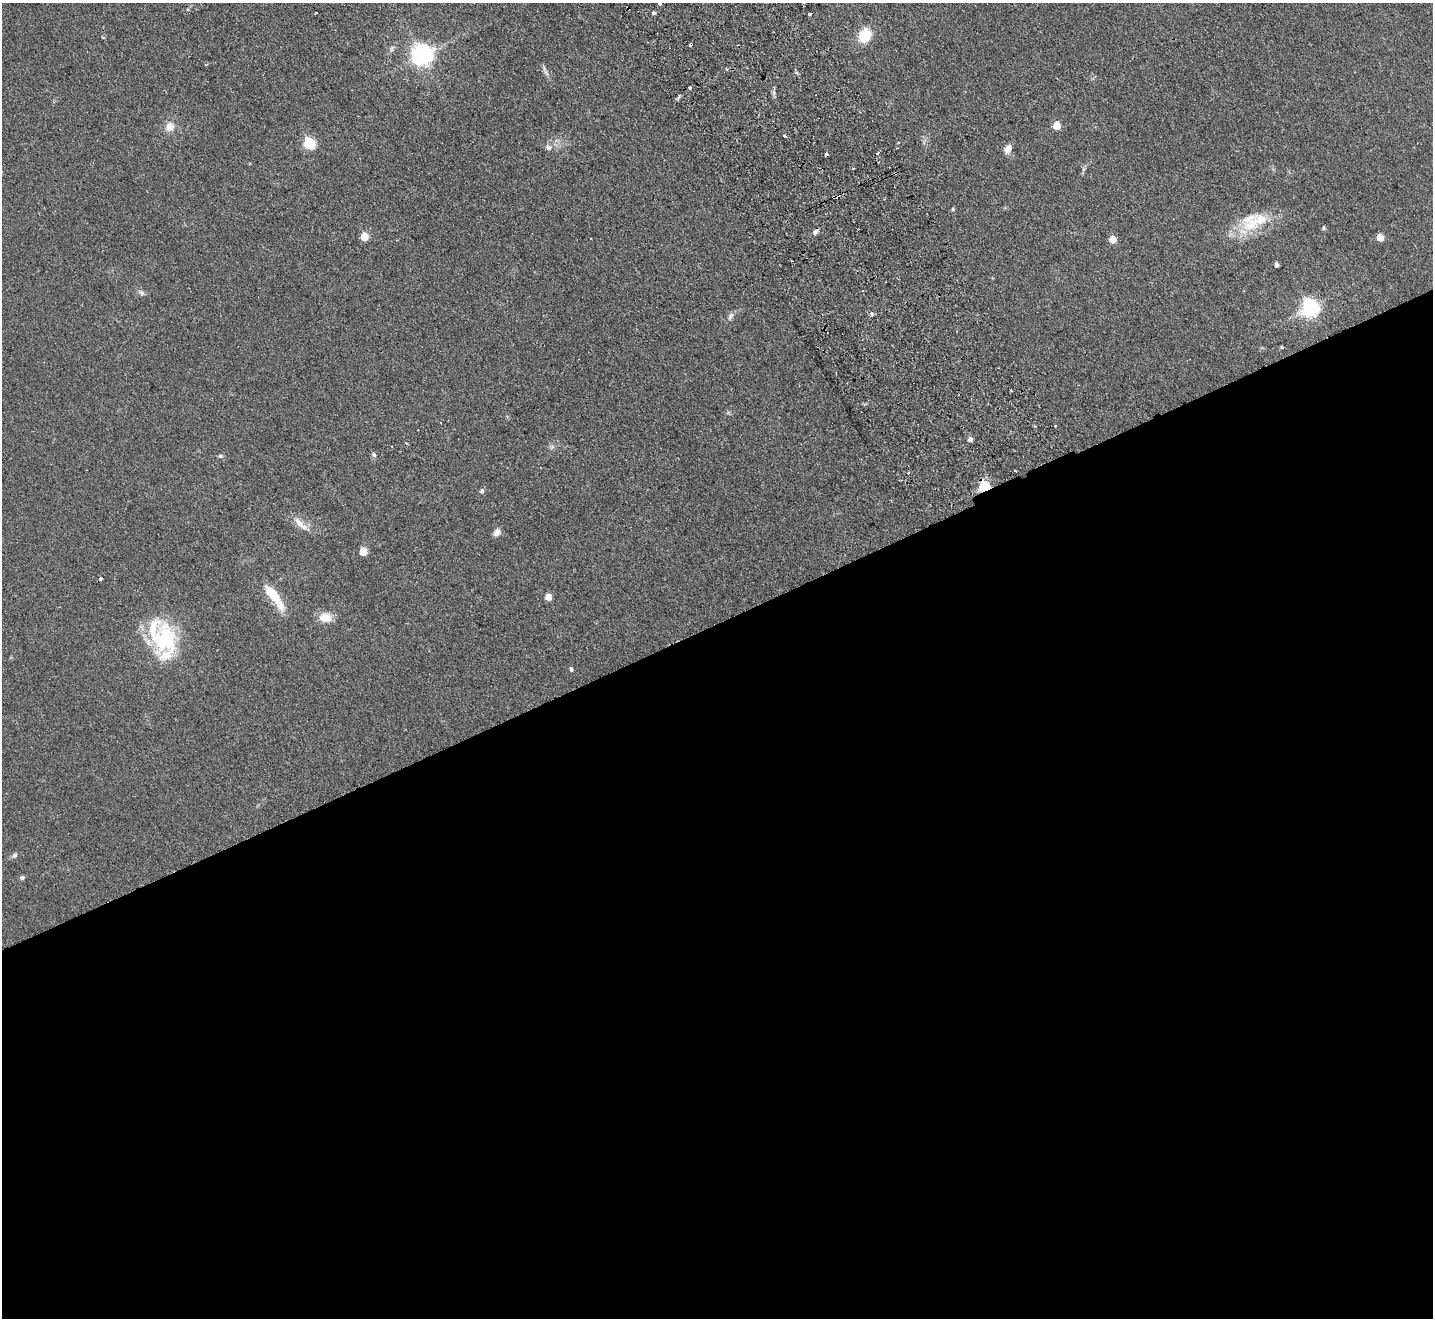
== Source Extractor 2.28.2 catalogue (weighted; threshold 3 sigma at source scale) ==
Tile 15 of 4 x 4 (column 3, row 4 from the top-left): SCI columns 2915-4345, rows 322-1637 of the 5830 x 5776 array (HDU 1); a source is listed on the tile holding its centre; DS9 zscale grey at full resolution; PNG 1435 x 1320 px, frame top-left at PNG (2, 3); no overlay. Shown black and unused: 53% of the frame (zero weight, under 2 of 3 exposures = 3% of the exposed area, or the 3 px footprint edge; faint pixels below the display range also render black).
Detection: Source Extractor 2.28.2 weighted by HDU 2 'WHT'; one run over the whole footprint, this tile lists its part. Background 0.0999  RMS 0.0098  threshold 0.044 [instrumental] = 3 sigma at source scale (4.5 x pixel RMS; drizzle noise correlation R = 1.50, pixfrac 1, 0.05/0.05 arcsec/px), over >= 5 px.
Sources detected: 66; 7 cosmic-ray / hot-pixel residue — not listed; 5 inside a brighter listed object's ellipse — not listed separately; the other 54 listed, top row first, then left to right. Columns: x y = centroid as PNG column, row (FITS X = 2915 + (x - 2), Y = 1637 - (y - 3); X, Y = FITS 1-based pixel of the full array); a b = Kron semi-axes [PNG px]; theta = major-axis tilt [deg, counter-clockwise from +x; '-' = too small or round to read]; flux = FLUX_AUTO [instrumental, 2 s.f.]
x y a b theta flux
659 3 4 3 - 4.2
629 8 3 2 - 1.3
316 13 3 2 - 1.6
653 13 3 3 - 3.6
810 14 3 3 - 2.4
865 35 15 12 63 25
392 48 8 5 75 2.3
422 55 7 7 - 610
727 69 3 3 - 2.4
546 73 11 3 -50 2.5
690 87 3 3 - 4.1
1057 126 5 5 - 24
170 127 12 11 - 8.6
309 144 6 5 - 95
548 147 9 7 -35 3.5
1008 149 11 8 62 6.1
878 153 3 3 - 2.3
878 162 2 2 - 1
835 197 5 3 - 31
953 209 4 4 - 1.4
1251 224 32 18 30 33
1324 228 5 5 - 1.3
816 232 7 5 58 3
364 237 5 5 - 27
1380 237 5 5 - 16
1113 240 5 5 - 17
1277 265 4 4 - 3.3
141 293 10 6 -37 2.7
1310 308 7 6 - 400
872 314 5 5 - 1.5
730 316 13 5 63 3.1
1282 347 4 3 - 1.2
1011 390 3 2 - 0.87
728 413 6 4 18 1.4
1055 426 3 3 - 2.4
970 439 5 5 - 4.2
406 443 3 3 - 3.4
552 447 6 6 - 2.1
374 455 4 3 - 5.4
220 456 7 5 -14 1.8
1016 471 3 2 - 1.3
984 487 5 5 - 91
482 491 5 5 - 2.3
300 523 27 8 -44 9.5
497 532 9 7 38 5.3
363 552 5 5 - 29
101 578 4 4 - 1.7
272 594 30 11 -51 24
548 597 5 5 - 14
326 618 14 10 -12 14
165 639 46 31 88 72
571 669 5 4 - 2.2
15 855 8 6 42 2.3
22 878 6 5 - 1.8
Overlapping masked pixels (flux is a lower limit): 3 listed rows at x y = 629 8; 835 197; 984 487
Isophote crosses this tile's border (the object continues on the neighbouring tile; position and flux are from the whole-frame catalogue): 1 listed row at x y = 659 3